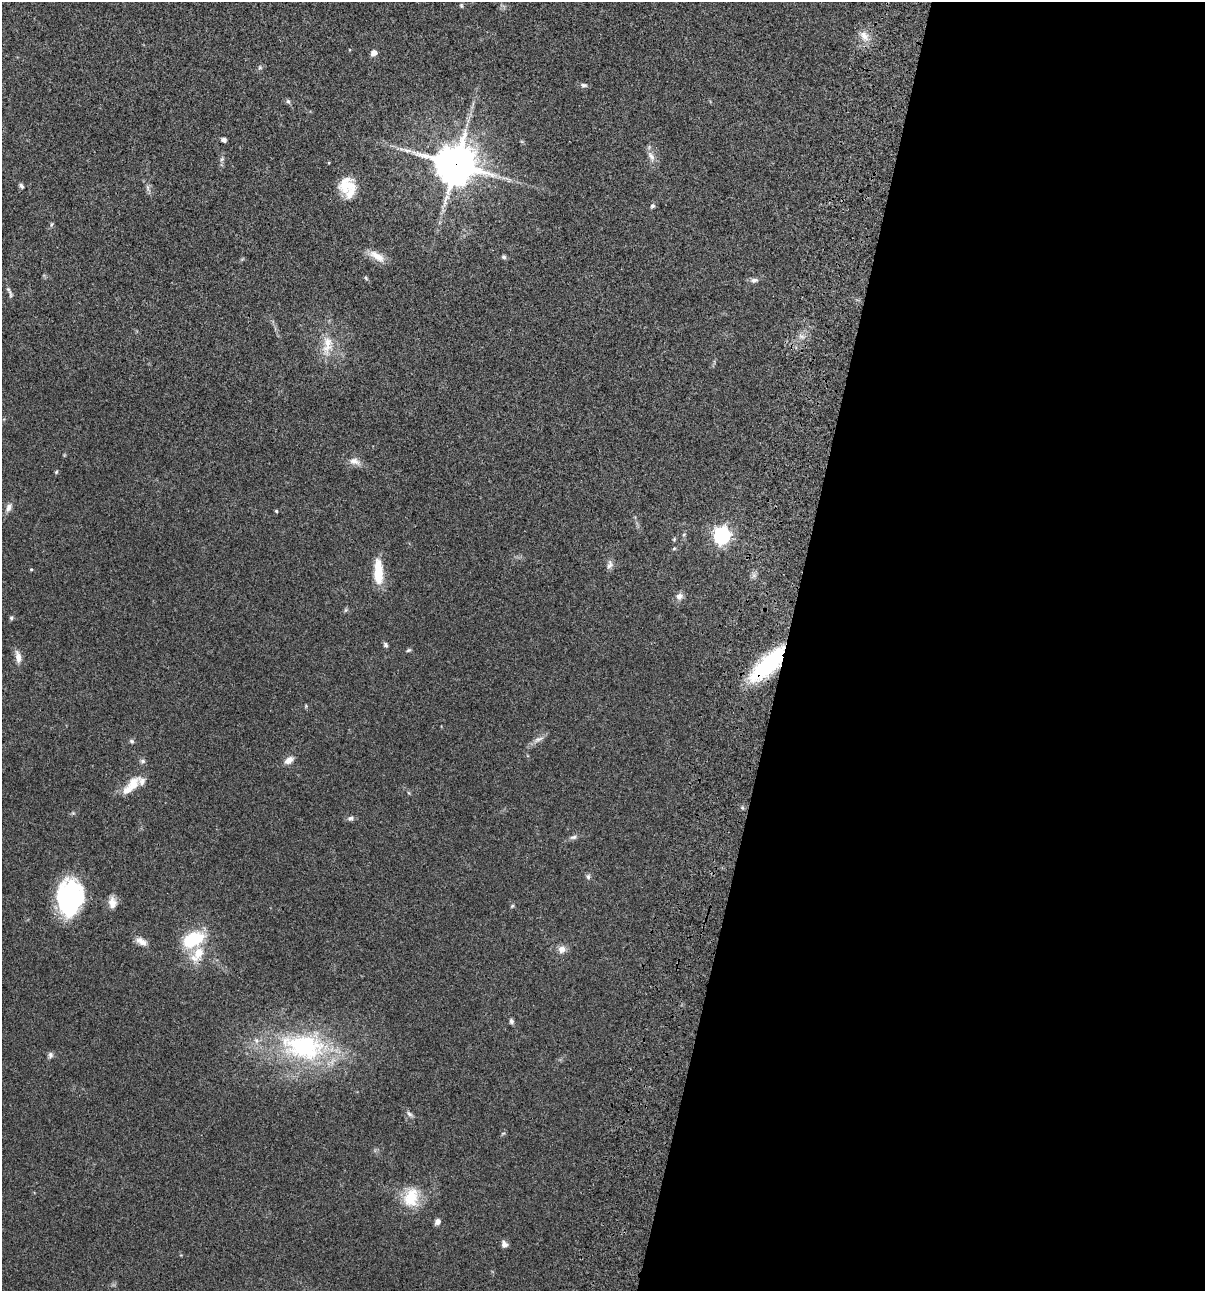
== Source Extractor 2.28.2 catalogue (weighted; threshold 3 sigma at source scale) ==
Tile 12 of 4 x 4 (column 4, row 3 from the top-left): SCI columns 3844-5046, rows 1407-2695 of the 5405 x 5389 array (HDU 1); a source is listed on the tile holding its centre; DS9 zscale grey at full resolution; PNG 1207 x 1293 px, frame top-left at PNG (2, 2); no overlay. Shown black and unused: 35% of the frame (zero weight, under 3 of 4 exposures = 9% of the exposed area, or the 3 px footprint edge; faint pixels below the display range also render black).
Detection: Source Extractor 2.28.2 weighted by HDU 2 'WHT'; one run over the whole footprint, this tile lists its part. Background 0.0468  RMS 0.0053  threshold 0.0237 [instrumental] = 3 sigma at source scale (4.5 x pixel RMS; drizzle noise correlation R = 1.50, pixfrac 1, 0.05/0.05 arcsec/px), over >= 5 px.
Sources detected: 67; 3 inside a brighter object's white glare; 1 long thin detection or spike segment (spike, bleed or trail) — not listed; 3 inside a brighter listed object's ellipse — not listed separately; the other 60 listed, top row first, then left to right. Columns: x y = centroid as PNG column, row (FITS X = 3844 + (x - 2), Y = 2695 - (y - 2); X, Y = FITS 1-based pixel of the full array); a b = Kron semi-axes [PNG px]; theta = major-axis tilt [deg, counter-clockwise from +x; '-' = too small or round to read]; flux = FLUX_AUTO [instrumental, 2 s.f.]
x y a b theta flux
461 6 7 4 -70 0.59
864 36 14 9 -58 4.6
374 53 7 6 - 2.7
260 67 6 5 - 0.79
584 85 9 5 -7 1.2
288 101 7 5 -70 1
224 140 5 4 - 1.5
651 156 15 7 -61 3
222 159 7 4 70 0.97
456 164 13 13 - 1300
347 185 21 19 1 11
21 186 6 4 -59 1.1
148 188 9 4 -71 1.2
652 206 5 4 - 1.3
51 224 7 3 71 0.66
377 256 23 9 -31 6
503 257 6 5 - 0.98
754 280 10 6 2 1.7
10 294 12 5 -77 1.4
327 345 31 13 82 10
354 461 16 9 -18 3.6
56 472 5 5 - 0.58
9 507 12 7 69 2.3
276 511 4 3 - 0.59
684 534 5 3 - 0.53
722 535 7 6 - 160
674 539 5 4 - 0.57
674 548 6 4 2 0.55
610 565 13 7 79 2.1
31 569 5 3 - 0.45
378 572 27 9 -88 14
679 596 10 8 48 2.4
345 610 6 4 88 0.71
11 618 5 5 - 0.83
385 645 7 5 -63 1.1
408 650 7 4 26 0.75
18 657 16 6 -79 3.7
767 664 40 14 44 53
539 739 15 5 16 2.1
132 741 7 5 -27 0.89
289 760 12 8 36 3
142 761 7 5 -16 1.1
132 785 20 13 73 6.5
350 818 8 6 16 1.4
573 837 10 5 13 1.5
588 877 7 5 79 1.1
71 897 34 19 9 24
112 902 14 10 -86 3.9
512 906 6 3 45 0.6
193 939 19 11 23 28
141 941 16 8 -30 3.4
562 949 10 9 - 3.1
198 953 15 11 66 9
511 1021 7 5 -65 1.1
304 1047 64 36 -9 73
50 1055 9 7 -90 1.3
409 1114 9 5 -38 1.3
411 1198 26 19 75 15
437 1222 6 5 - 2.4
504 1244 9 6 -67 2.2
Overlapping masked pixels (flux is a lower limit): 2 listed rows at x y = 456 164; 767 664